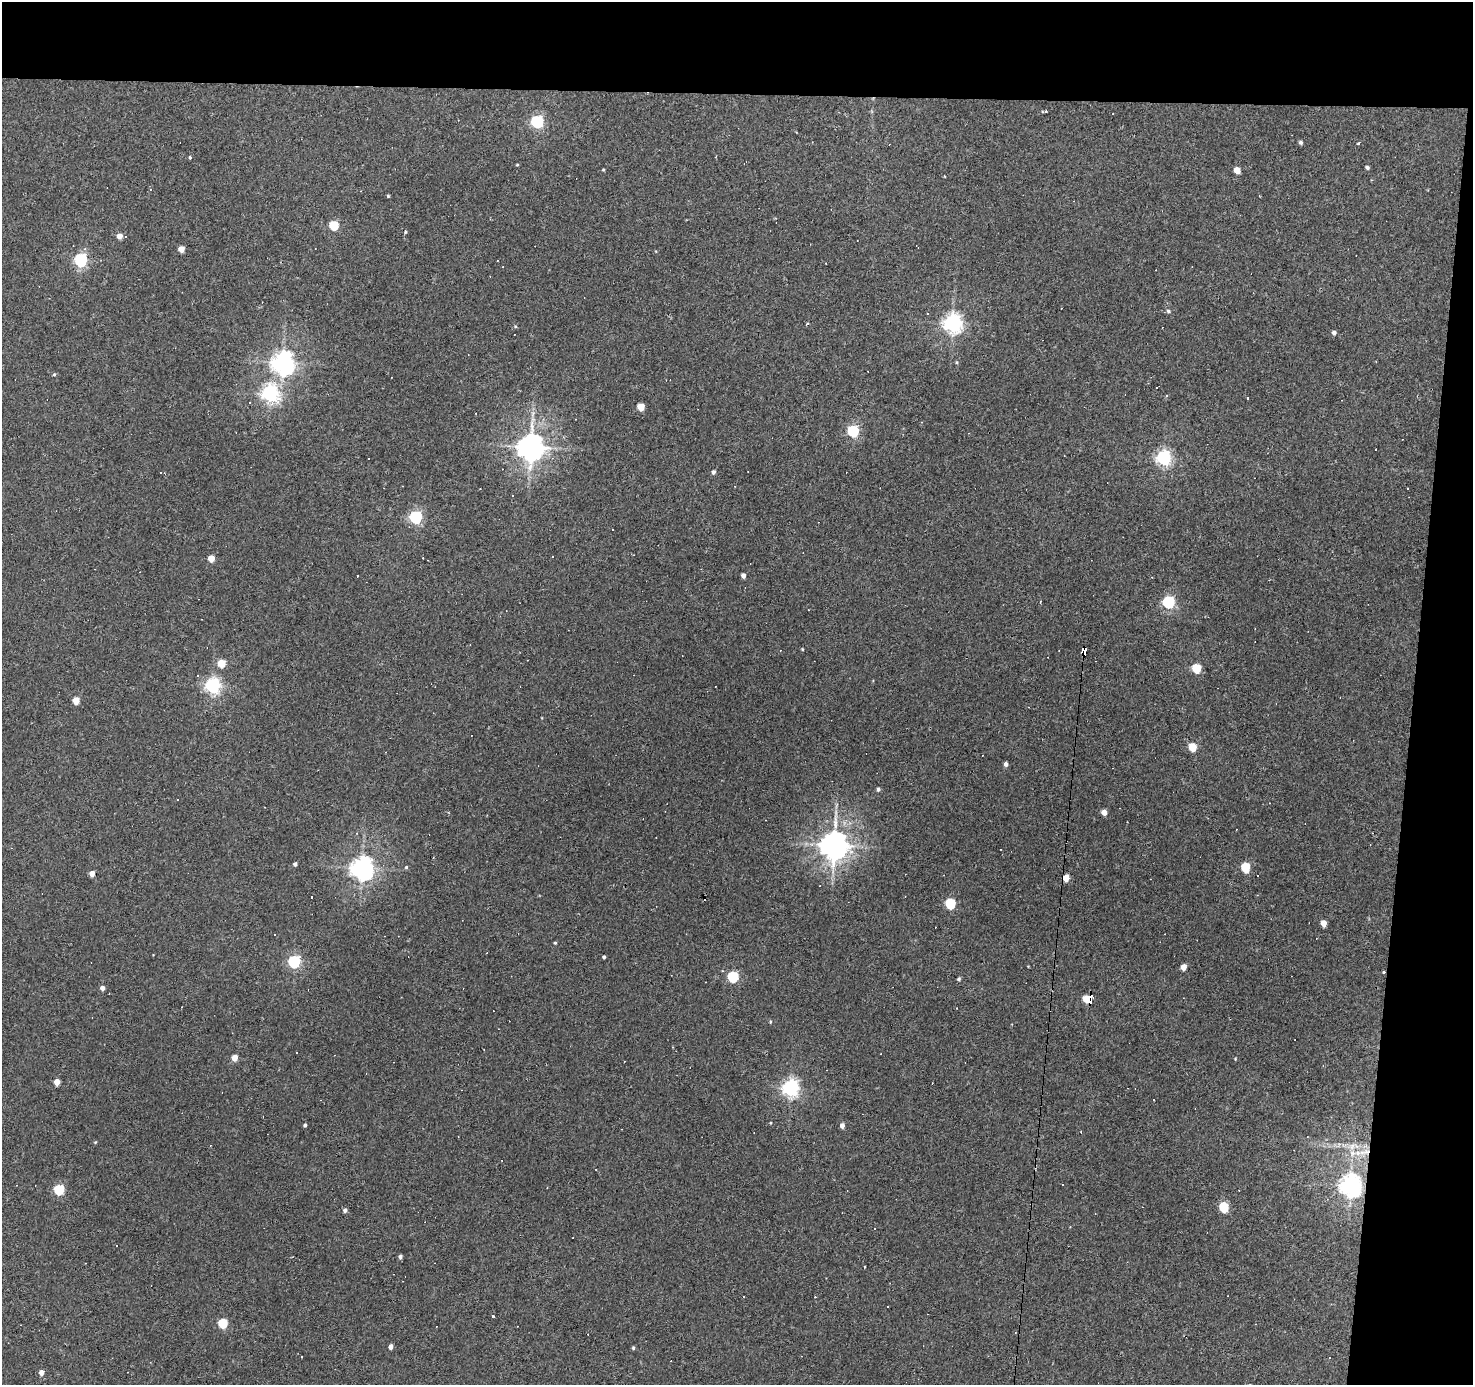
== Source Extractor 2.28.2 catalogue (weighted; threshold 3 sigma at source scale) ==
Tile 3 of 3 x 3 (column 3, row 1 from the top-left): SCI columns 2943-4413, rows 2956-4338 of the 4413 x 4438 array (HDU 1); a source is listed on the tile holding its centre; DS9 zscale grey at full resolution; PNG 1475 x 1387 px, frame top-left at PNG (2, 2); no overlay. Shown black and unused: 11% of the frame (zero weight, under 2 of 3 exposures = <1% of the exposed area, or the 3 px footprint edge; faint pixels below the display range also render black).
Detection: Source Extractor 2.28.2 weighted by HDU 2 'WHT'; one run over the whole footprint, this tile lists its part. Background 0.0775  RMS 0.0053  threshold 0.0238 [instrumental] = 3 sigma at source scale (4.5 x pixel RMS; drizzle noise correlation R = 1.50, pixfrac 1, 0.05/0.05 arcsec/px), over >= 5 px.
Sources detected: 147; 50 cosmic-ray / hot-pixel residue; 1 long thin detection or spike segment (spike, bleed or trail) — not listed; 2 inside a brighter listed object's ellipse — not listed separately; the other 94 listed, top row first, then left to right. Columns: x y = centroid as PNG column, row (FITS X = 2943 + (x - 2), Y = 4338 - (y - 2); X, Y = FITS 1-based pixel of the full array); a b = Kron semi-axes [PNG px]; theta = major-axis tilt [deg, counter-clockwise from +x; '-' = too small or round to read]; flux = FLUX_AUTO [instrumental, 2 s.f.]
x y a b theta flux
1046 111 3 3 - 0.51
537 121 6 6 - 89
1301 142 5 4 - 1.2
1358 144 3 3 - 1.3
190 157 4 3 - 1.2
517 165 4 3 - 0.46
1367 167 4 3 - 1.2
603 170 5 3 - 0.48
1237 170 5 4 - 6.9
944 176 3 2 - 0.34
150 189 4 2 - 0.37
388 196 4 3 - 0.54
334 225 5 5 - 27
119 236 5 5 - 4.3
181 249 5 5 - 5.3
81 260 6 6 - 89
497 261 3 2 - 0.33
1168 311 6 5 - 1.1
928 314 3 3 - 1.2
952 323 7 6 - 250
515 326 5 3 - 0.56
1334 333 5 4 - 1.5
283 362 8 7 - 400
54 374 5 4 - 0.63
270 393 7 7 - 170
1247 398 3 2 - 0.69
641 407 5 5 - 11
575 419 3 2 - 0.3
853 431 6 5 - 64
531 447 9 8 - 580
369 458 3 3 - 0.78
1164 458 6 6 - 150
713 472 5 4 - 1.4
1408 488 3 2 - 0.55
416 517 6 6 - 93
211 558 5 4 - 8.4
743 575 4 4 - 2.1
1168 602 6 5 - 76
802 649 4 3 - 0.41
1084 651 7 4 82 61
221 663 5 5 - 13
1196 668 5 5 - 25
213 685 6 6 - 160
76 700 5 4 - 8.1
1192 747 5 5 - 17
1006 764 5 4 - 1.7
878 789 5 4 - 1
178 800 3 2 - 0.47
1104 812 5 4 - 4.3
834 845 9 8 - 650
295 864 4 4 - 1.4
406 867 5 5 - 0.67
1245 867 5 5 - 31
362 868 8 7 - 370
92 873 4 4 - 4.6
1066 878 5 4 - 8.1
950 903 5 5 - 42
1323 923 5 4 - 6.9
275 934 2 2 - 0.42
555 943 4 3 - 0.54
604 957 3 3 - 0.96
294 961 6 5 - 76
1183 967 5 4 - 5
1384 972 5 3 - 0.51
733 977 5 5 - 50
959 979 4 4 - 0.92
102 988 5 4 - 2.2
1090 998 10 4 83 24
1086 999 5 4 - 10
182 1007 3 2 - 0.32
957 1008 3 2 - 0.27
770 1022 4 4 - 0.57
296 1053 3 2 - 0.55
234 1058 5 4 - 6.9
1235 1059 4 3 - 0.4
57 1082 4 4 - 6.7
791 1088 6 6 - 200
770 1123 4 3 - 0.4
305 1125 4 3 - 0.98
842 1126 5 4 - 2.7
1081 1132 3 3 - 0.37
95 1142 4 4 - 0.48
1352 1153 10 8 75 4.1
1351 1186 8 7 - 370
59 1190 5 5 - 39
1224 1207 5 5 - 32
345 1210 4 4 - 1.6
400 1256 4 4 - 1.4
887 1306 2 2 - 0.47
492 1316 3 3 - 4.5
223 1323 5 5 - 29
391 1346 4 4 - 2.8
633 1348 4 3 - 0.8
41 1372 4 4 - 3.6
Overlapping masked pixels (flux is a lower limit): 2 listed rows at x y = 1084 651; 1090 998